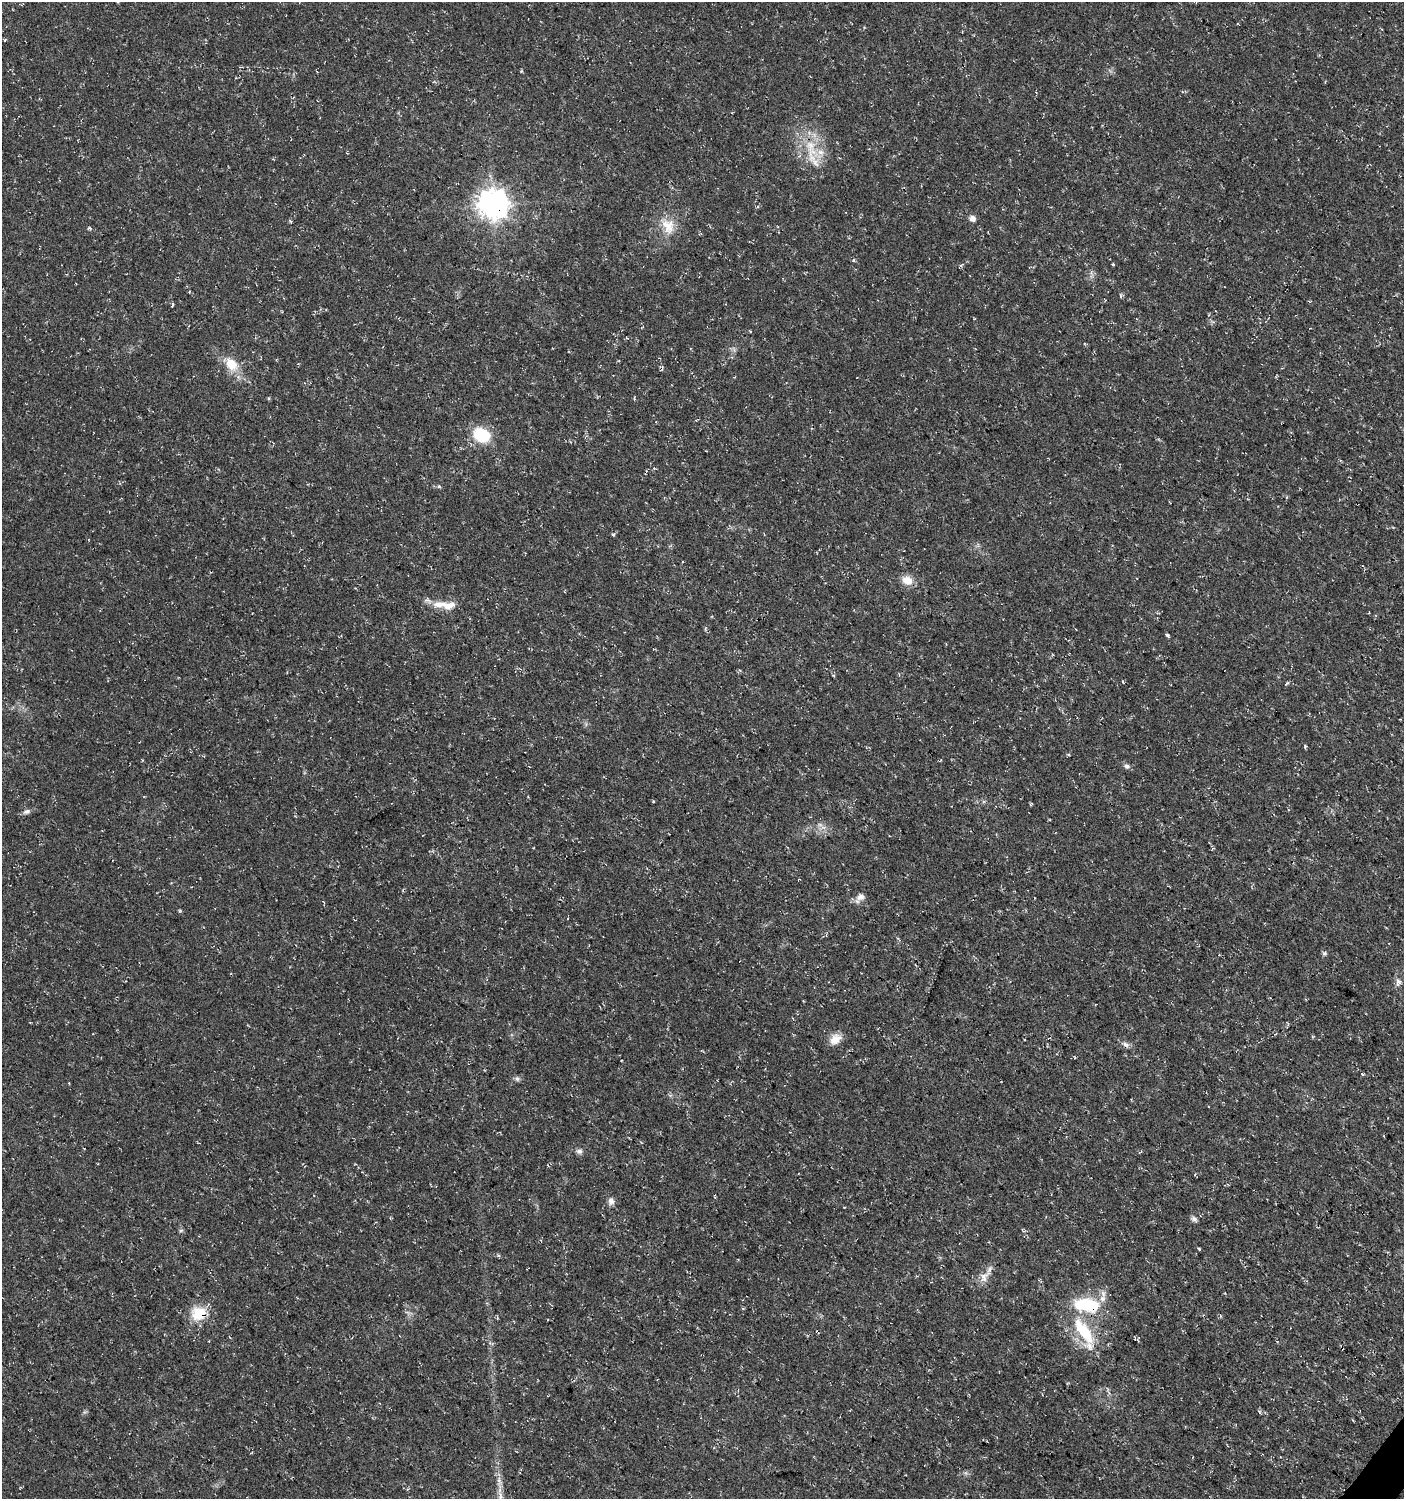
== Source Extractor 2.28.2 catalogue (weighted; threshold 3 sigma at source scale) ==
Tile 6 of 4 x 4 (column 2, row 2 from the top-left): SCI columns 1643-3044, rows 2997-4493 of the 6029 x 6004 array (HDU 1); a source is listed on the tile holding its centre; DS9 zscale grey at full resolution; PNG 1406 x 1501 px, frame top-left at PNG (2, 2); no overlay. Shown black and unused: <1% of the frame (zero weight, under 3 of 4 exposures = <1% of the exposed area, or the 3 px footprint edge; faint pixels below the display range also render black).
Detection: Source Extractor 2.28.2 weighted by HDU 2 'WHT'; one run over the whole footprint, this tile lists its part. Background 0.0176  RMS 0.0035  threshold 0.0156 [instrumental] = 3 sigma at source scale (4.5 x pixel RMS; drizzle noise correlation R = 1.50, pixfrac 1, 0.0396/0.0396 arcsec/px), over >= 5 px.
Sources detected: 49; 1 inside a brighter object's white glare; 1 cosmic-ray / hot-pixel residue — not listed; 2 inside a brighter listed object's ellipse — not listed separately; the other 45 listed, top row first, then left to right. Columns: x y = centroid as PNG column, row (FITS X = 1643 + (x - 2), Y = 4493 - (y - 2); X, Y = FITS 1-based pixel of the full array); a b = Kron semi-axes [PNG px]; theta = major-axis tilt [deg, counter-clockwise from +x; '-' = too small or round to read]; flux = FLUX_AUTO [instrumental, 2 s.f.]
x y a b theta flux
5 40 4 3 - 0.38
812 155 30 15 88 11
493 204 10 9 - 490
972 219 7 7 - 1.6
668 226 23 17 -65 7.1
853 260 5 3 - 0.33
1113 264 3 3 - 0.69
961 265 10 3 50 0.61
172 306 5 3 - 0.37
231 364 20 14 -46 6.8
481 435 14 11 -25 18
654 468 5 3 - 0.37
439 486 5 5 - 0.48
613 534 5 4 - 0.62
907 580 13 10 -28 4.1
448 605 22 11 1 4.5
1167 635 6 3 -26 0.61
1123 682 3 2 - 0.35
1069 755 3 3 - 0.57
142 760 5 3 - 0.28
1127 766 8 7 - 1.1
27 812 10 6 21 1.2
823 827 7 4 -18 1
860 897 13 10 22 2.1
899 939 8 4 -52 0.53
1324 953 7 3 18 0.6
1398 982 11 7 89 1.7
1270 997 3 2 - 0.35
835 1039 16 11 40 3.8
1126 1045 8 6 -45 1.3
1362 1074 3 3 - 1.1
517 1079 8 6 -68 0.78
579 1151 8 6 32 1.1
1195 1174 4 3 - 0.31
611 1201 10 9 - 1.6
1194 1219 9 6 -36 0.97
181 1230 6 4 19 0.48
1199 1249 4 3 - 0.37
984 1277 20 10 53 3.5
1085 1305 25 16 -3 19
198 1313 18 16 21 9.6
1084 1332 47 16 -61 17
229 1337 5 3 - 0.28
1342 1348 5 2 - 0.45
1259 1412 5 4 - 0.53
Overlapping masked pixels (flux is a lower limit): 4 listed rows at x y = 493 204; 1085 1305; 198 1313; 1342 1348
Unlisted compact peaks at least as high as the median listed source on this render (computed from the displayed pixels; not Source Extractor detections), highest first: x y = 1305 746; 89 228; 1287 683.